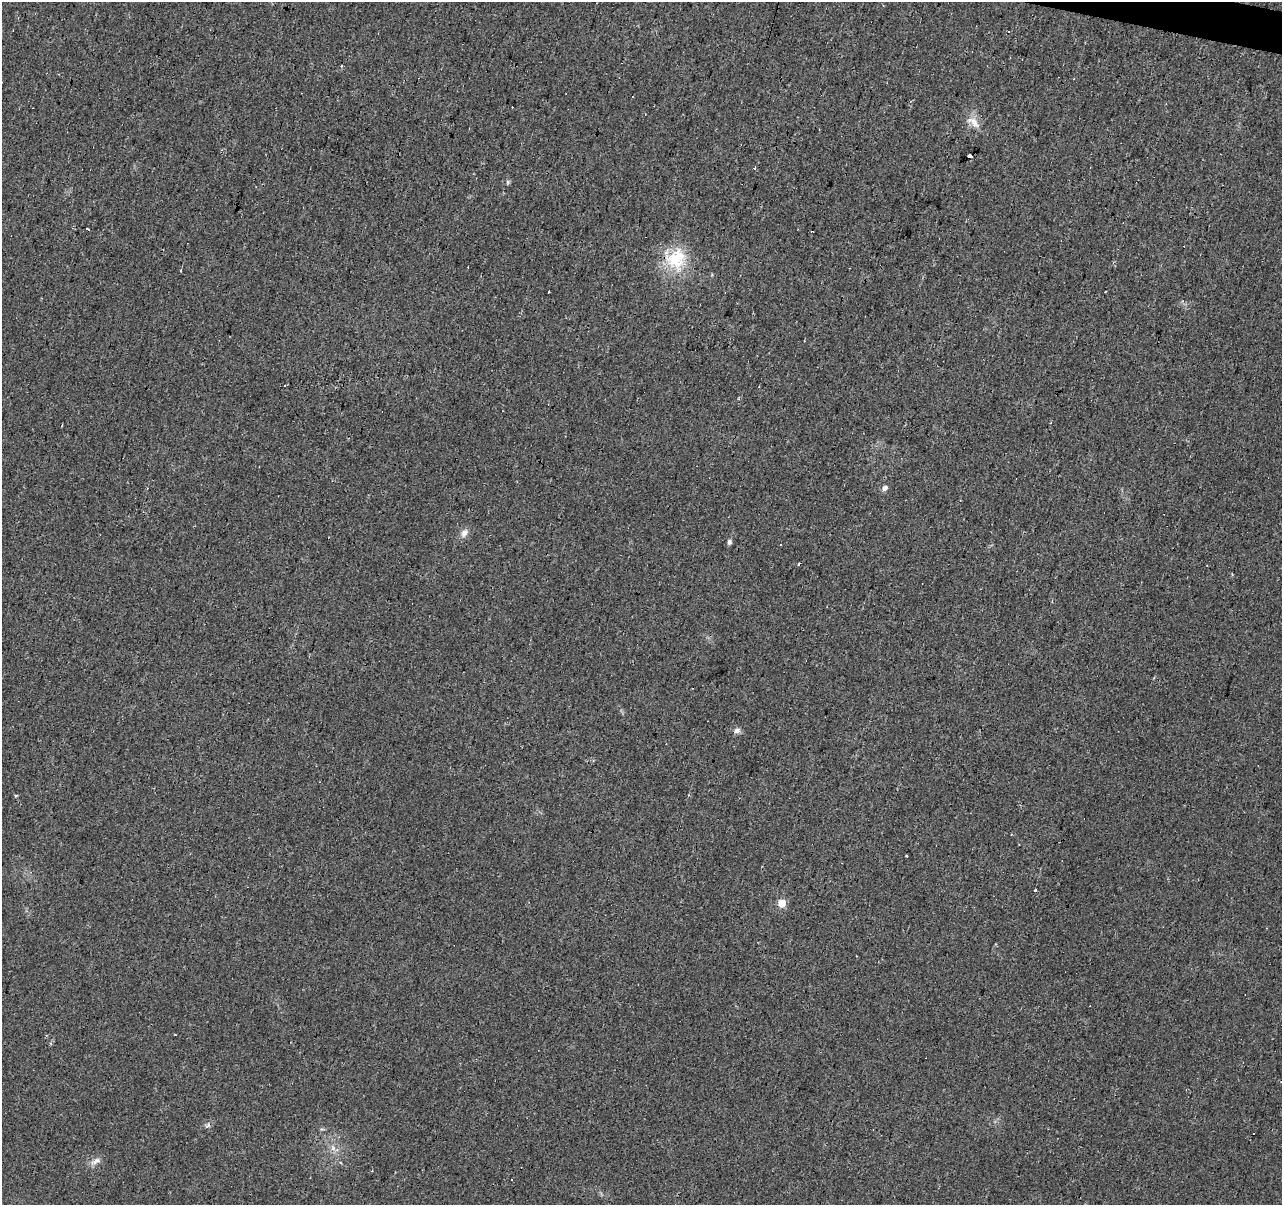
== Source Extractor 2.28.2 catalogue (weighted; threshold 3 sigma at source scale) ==
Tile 10 of 4 x 4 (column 2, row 3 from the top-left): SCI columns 1285-2564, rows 1482-2684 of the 5124 x 5307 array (HDU 1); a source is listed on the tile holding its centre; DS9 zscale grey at full resolution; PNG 1284 x 1207 px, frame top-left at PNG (2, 2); no overlay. Shown black and unused: <1% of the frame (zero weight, under 2 of 3 exposures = <1% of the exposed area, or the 3 px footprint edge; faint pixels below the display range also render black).
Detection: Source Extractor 2.28.2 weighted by HDU 2 'WHT'; one run over the whole footprint, this tile lists its part. Background 0.033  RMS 0.0074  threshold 0.0335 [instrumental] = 3 sigma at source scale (4.5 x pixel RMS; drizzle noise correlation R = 1.50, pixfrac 1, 0.0396/0.0396 arcsec/px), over >= 5 px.
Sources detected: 37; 14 cosmic-ray / hot-pixel residue — not listed; the other 23 listed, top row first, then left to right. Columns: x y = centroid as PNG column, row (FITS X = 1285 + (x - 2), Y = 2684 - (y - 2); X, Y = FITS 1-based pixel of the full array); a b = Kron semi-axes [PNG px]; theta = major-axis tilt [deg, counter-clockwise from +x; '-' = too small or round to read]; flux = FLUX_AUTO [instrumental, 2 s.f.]
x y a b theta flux
1009 31 3 3 - 0.91
974 122 19 10 -57 7.9
970 156 4 3 - 8.8
755 168 3 3 - 2.6
507 182 6 4 -70 1.1
88 229 4 3 - 5.8
676 259 33 25 57 34
181 271 4 3 - 0.87
549 292 3 3 - 0.97
1105 292 3 2 - 0.75
885 488 6 5 - 3.6
464 533 13 9 58 4.3
729 542 7 6 - 1.6
780 545 3 2 - 0.52
1232 575 4 3 - 0.69
737 731 9 7 23 2.7
16 796 4 3 - 1.1
1035 891 3 3 - 3.5
782 903 5 5 - 22
333 1148 7 6 - 2.7
95 1161 17 7 28 4.2
340 1163 4 3 - 1.1
512 1180 3 2 - 0.84